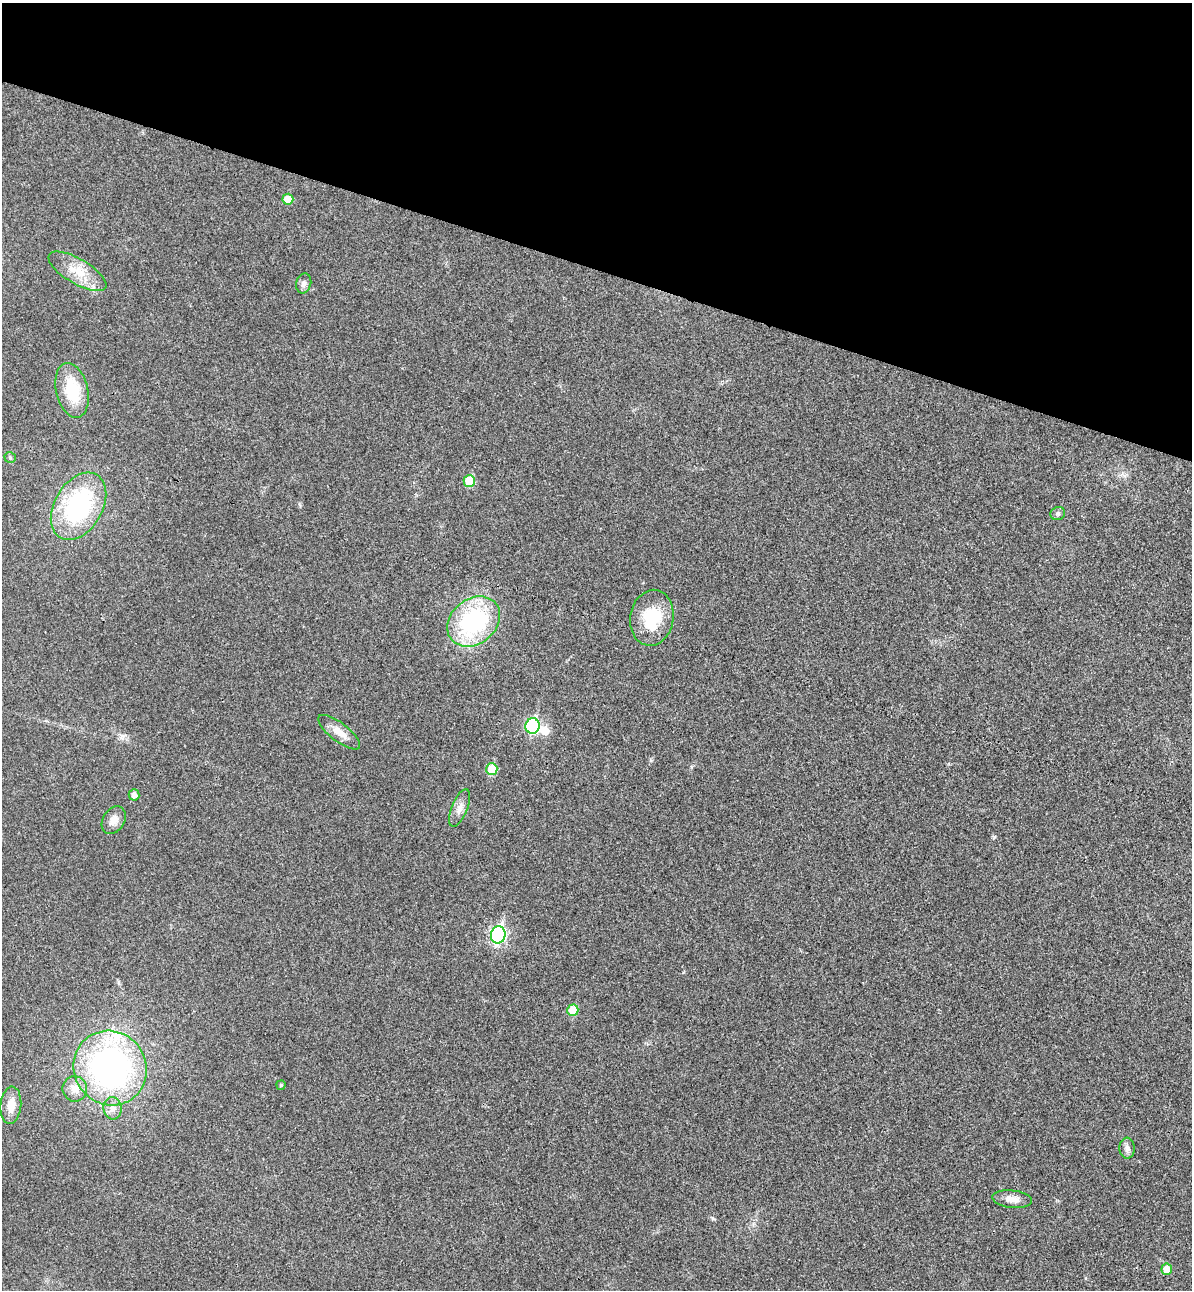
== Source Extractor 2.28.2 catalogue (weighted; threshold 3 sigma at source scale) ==
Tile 2 of 4 x 4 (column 2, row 1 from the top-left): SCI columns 1371-2560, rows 3887-5174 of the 5243 x 5193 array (HDU 1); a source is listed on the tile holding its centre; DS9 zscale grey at full resolution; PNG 1194 x 1292 px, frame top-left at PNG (2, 3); each listed source drawn as its Kron ellipse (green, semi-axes under 4 px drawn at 4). Shown black and unused: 21% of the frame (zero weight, under 3 of 4 exposures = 6% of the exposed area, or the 3 px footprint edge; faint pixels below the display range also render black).
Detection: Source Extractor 2.28.2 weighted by HDU 2 'WHT'; one run over the whole footprint, this tile lists its part. Background 0.0266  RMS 0.0065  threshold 0.0292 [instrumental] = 3 sigma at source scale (4.5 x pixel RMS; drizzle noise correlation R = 1.50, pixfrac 1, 0.05/0.05 arcsec/px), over >= 5 px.
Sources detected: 28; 1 inside a brighter object's white glare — neither listed nor drawn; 1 inside a brighter listed object's ellipse — not listed separately; the other 26 listed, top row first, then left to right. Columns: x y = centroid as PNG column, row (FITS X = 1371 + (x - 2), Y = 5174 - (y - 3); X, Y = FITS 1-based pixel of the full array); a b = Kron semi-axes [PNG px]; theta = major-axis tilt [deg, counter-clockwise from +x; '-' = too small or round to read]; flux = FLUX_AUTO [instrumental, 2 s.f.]
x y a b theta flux
288 199 5 5 - 11
77 271 33 12 -30 15
304 283 10 7 74 3
72 390 28 16 -77 27
10 457 5 5 - 1
469 481 6 5 - 22
79 506 36 24 60 80
1058 514 7 6 - 1.6
652 618 28 21 81 30
474 622 28 22 39 79
533 726 7 7 - 77
339 732 25 9 -38 7.5
492 769 6 5 - 17
134 795 6 5 - 3.3
460 808 20 8 68 5.1
114 820 15 10 59 5.7
498 935 8 7 - 140
573 1010 6 5 - 17
110 1068 38 36 -55 190
281 1085 4 4 - 0.97
75 1089 12 12 - 7.3
11 1105 19 10 85 8.2
113 1108 11 9 -83 4.5
1127 1148 10 7 -87 2.8
1012 1199 20 8 -6 6
1167 1269 5 5 - 9.2
Unlisted compact peaks at least as high as the median listed source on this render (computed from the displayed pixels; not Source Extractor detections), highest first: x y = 712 1218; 651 760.